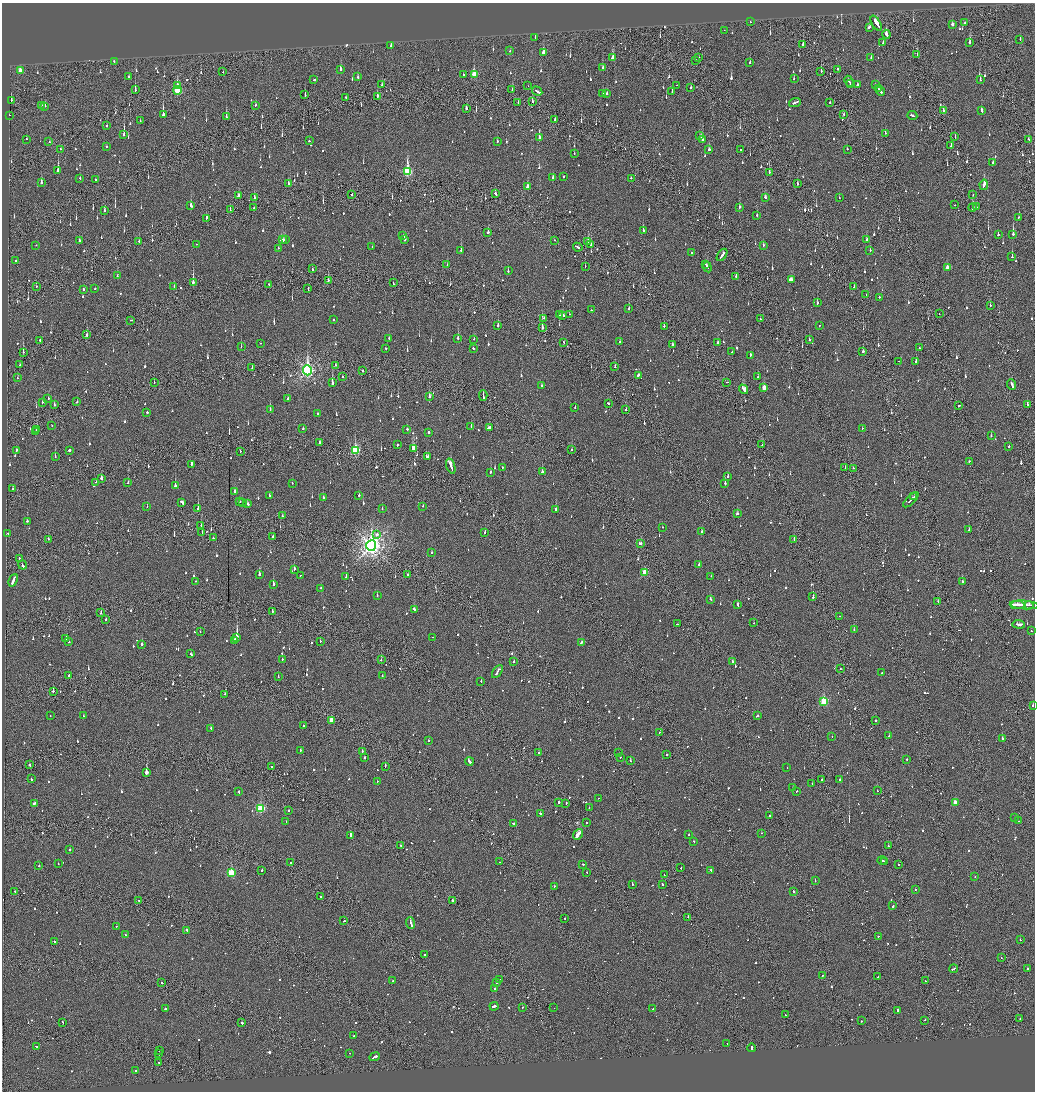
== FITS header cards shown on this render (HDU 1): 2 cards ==
NAXIS1  =                 2065
NAXIS2  =                 2179

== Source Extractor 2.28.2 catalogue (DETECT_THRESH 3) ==
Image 2065 x 2179 px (HDU 1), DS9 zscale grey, zoomed out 1/2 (1 PNG px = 2 x 2 image px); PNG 1037 x 1094 px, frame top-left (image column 1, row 2178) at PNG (2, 3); each listed source drawn as its Kron ellipse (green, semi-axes under 4 px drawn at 4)
Background -0.0944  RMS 0.073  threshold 0.22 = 3 sigma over >= 5 px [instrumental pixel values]
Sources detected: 1399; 82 cannot appear on this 1/2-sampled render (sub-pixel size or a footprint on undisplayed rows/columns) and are neither listed nor drawn; of the other 1317, the 500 brightest by FLUX_AUTO listed and drawn (817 fainter detections omitted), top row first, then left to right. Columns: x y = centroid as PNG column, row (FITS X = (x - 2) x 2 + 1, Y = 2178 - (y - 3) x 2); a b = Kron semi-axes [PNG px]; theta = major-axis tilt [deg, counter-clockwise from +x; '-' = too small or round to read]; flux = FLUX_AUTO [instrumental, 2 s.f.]
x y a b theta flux
750 22 2 2 - 93
876 23 8 2 -58 340
965 23 2 2 - 140
952 24 3 2 - 71
869 27 4 2 - 89
724 30 2 2 - 63
886 34 4 2 - 240
535 37 2 1 - 55
1020 39 2 2 - 66
883 42 2 2 - 66
970 42 4 2 - 250
803 45 3 2 - 170
391 46 3 2 - 120
510 51 2 2 - 120
543 52 4 2 - 150
917 55 2 1 - 52
699 57 2 2 - 52
871 57 2 2 - 97
613 58 3 3 - 140
696 60 2 1 - 66
114 61 2 2 - 60
750 63 3 2 - 67
603 67 3 2 - 82
340 69 3 2 - 130
838 69 2 2 - 610
20 70 4 2 - 140
821 71 2 1 - 160
223 72 2 2 - 64
463 75 2 2 - 230
474 75 4 3 - 350
129 77 2 2 - 66
358 77 3 2 - 90
794 78 2 2 - 80
314 80 3 2 - 130
980 80 2 2 - 110
849 81 5 2 - 220
382 84 3 1 - 84
850 84 2 1 - 88
177 85 3 2 - 51
676 85 2 1 - 66
858 85 3 2 - 95
875 85 2 2 - 64
528 86 2 1 - 120
691 88 2 1 - 110
878 89 2 2 - 110
135 90 3 2 - 190
177 90 4 3 - 770
512 90 2 2 - 60
537 91 5 2 - 400
881 91 5 2 - 170
672 92 3 2 - 94
603 93 3 2 - 76
607 93 3 2 - 120
305 95 3 2 - 74
377 96 2 2 - 240
346 98 3 1 - 51
11 101 3 2 - 170
532 101 3 2 - 56
795 102 6 2 20 260
830 102 2 2 - 67
518 103 3 1 - 52
41 105 2 2 - 65
256 105 2 2 - 77
45 106 2 2 - 140
466 109 3 2 - 86
943 110 2 2 - 130
982 111 3 2 - 94
844 114 2 1 - 96
9 115 2 2 - 69
163 115 4 2 - 1100
912 115 5 2 - 180
226 117 3 2 - 230
555 119 3 1 - 64
140 121 3 1 - 51
107 126 2 2 - 69
885 133 2 2 - 80
124 134 4 2 - 340
700 136 3 2 - 87
955 137 3 1 - 55
539 138 4 2 - 720
27 139 2 2 - 57
1029 139 2 2 - 63
702 140 3 2 - 53
309 141 2 2 - 70
497 141 2 2 - 62
49 142 2 2 - 52
106 146 2 2 - 55
951 146 3 2 - 98
60 149 2 2 - 56
709 149 3 2 - 82
741 149 2 2 - 71
847 149 2 2 - 52
574 154 2 1 - 55
993 163 2 2 - 130
58 171 3 2 - 510
408 172 4 3 - 1100
769 172 3 2 - 240
563 176 2 2 - 130
553 177 2 2 - 56
80 178 2 2 - 88
631 178 2 2 - 60
95 180 2 2 - 110
41 183 3 2 - 150
289 184 3 3 - 170
797 184 3 2 - 120
984 185 5 2 - 450
527 186 3 3 - 74
352 194 2 2 - 100
495 194 3 2 - 110
973 195 2 2 - 70
238 196 2 2 - 98
254 197 2 2 - 63
765 197 3 2 - 76
839 198 2 2 - 96
191 205 3 2 - 340
955 205 2 1 - 53
739 207 3 2 - 79
972 207 4 2 - 340
976 207 2 1 - 92
254 208 3 1 - 54
105 210 3 2 - 55
230 210 3 1 - 55
757 215 2 2 - 200
1018 217 2 2 - 75
206 218 4 2 - 120
643 230 4 2 - 130
488 232 2 2 - 160
1013 234 3 2 - 790
403 235 3 2 - 250
998 235 2 2 - 100
285 239 2 1 - 77
405 239 3 2 - 290
79 240 3 2 - 150
282 240 4 3 - 280
555 240 2 2 - 78
867 240 3 2 - 120
139 241 2 1 - 290
588 241 3 2 - 170
196 244 2 1 - 180
36 245 2 1 - 65
591 245 3 2 - 94
763 245 2 2 - 81
372 247 2 2 - 57
578 247 5 2 - 270
278 248 2 2 - 52
461 250 3 2 - 190
870 250 2 2 - 80
692 252 2 1 - 78
722 255 7 2 54 270
1012 257 3 2 - 360
16 261 2 2 - 110
447 264 2 2 - 66
705 264 2 1 - 76
585 266 2 1 - 94
707 267 5 2 - 200
947 268 3 2 - 170
312 269 3 2 - 80
508 271 3 2 - 78
117 276 2 2 - 93
736 276 3 2 - 74
328 280 3 2 - 51
791 280 4 2 - 230
193 282 3 2 - 720
393 283 2 1 - 66
269 285 3 1 - 68
36 286 2 2 - 67
854 286 2 2 - 110
174 287 2 2 - 62
95 289 2 2 - 84
308 289 3 1 - 82
83 290 2 2 - 120
866 294 2 2 - 190
879 297 2 2 - 210
817 303 2 2 - 56
990 305 2 1 - 70
629 308 2 2 - 270
591 310 2 2 - 110
569 314 2 2 - 64
939 314 2 1 - 73
559 315 2 2 - 56
563 316 3 2 - 160
544 318 2 1 - 98
760 319 2 2 - 120
131 320 2 1 - 56
334 320 2 2 - 58
498 325 3 2 - 160
664 326 2 2 - 68
819 326 2 2 - 79
542 328 3 2 - 360
87 335 3 2 - 160
389 338 2 2 - 83
458 338 3 2 - 96
474 339 2 2 - 58
40 340 2 2 - 210
809 340 2 2 - 76
564 342 2 1 - 93
620 342 2 2 - 91
261 343 2 1 - 55
718 343 2 2 - 190
672 345 2 2 - 210
241 347 2 1 - 73
386 348 2 2 - 120
473 348 2 2 - 63
919 348 2 2 - 73
863 351 3 2 - 72
23 352 2 1 - 260
732 352 2 1 - 120
750 355 3 2 - 100
898 361 2 1 - 100
916 361 2 2 - 76
20 365 2 1 - 55
335 365 2 2 - 100
615 367 2 2 - 68
252 368 4 1 - 99
307 370 5 4 - 3900
363 371 2 2 - 200
638 375 3 2 - 92
342 376 2 2 - 66
758 377 2 2 - 84
17 378 3 1 - 82
154 382 2 1 - 61
727 382 2 2 - 54
332 383 3 2 - 750
1012 385 6 2 -67 250
541 386 2 2 - 120
764 388 3 2 - 180
744 389 5 2 - 780
483 395 5 1 - 190
429 396 3 2 - 90
48 398 2 2 - 130
288 398 2 2 - 340
42 402 2 2 - 120
77 402 2 2 - 90
609 404 2 2 - 180
54 405 2 2 - 51
1027 405 2 2 - 89
959 406 3 2 - 71
575 408 2 2 - 67
270 409 2 2 - 170
626 410 2 2 - 82
147 412 2 2 - 100
318 414 2 2 - 55
52 425 2 1 - 66
471 426 2 2 - 110
489 428 3 2 - 220
862 428 2 2 - 110
37 429 3 2 - 140
303 429 2 2 - 82
407 429 2 2 - 54
36 432 2 2 - 75
429 432 2 2 - 290
991 436 2 2 - 55
320 443 3 2 - 79
397 445 2 2 - 310
762 445 2 2 - 59
1009 446 2 2 - 70
413 448 3 3 - 610
69 450 2 2 - 1300
355 450 4 3 - 1300
572 450 2 1 - 200
16 451 3 2 - 84
240 452 2 2 - 140
55 457 2 1 - 190
427 457 3 3 - 210
969 461 2 2 - 170
191 464 4 2 - 170
451 466 8 2 -73 460
845 467 2 1 - 55
502 468 3 2 - 57
853 468 2 2 - 51
491 472 2 2 - 120
542 472 3 2 - 120
728 476 3 2 - 78
101 479 2 2 - 350
96 482 2 2 - 57
128 483 2 2 - 93
292 483 2 2 - 58
725 483 2 2 - 280
175 485 3 2 - 210
12 489 3 2 - 72
235 491 3 2 - 180
269 495 2 2 - 74
359 495 3 2 - 120
323 497 2 2 - 680
914 497 3 1 - 170
911 500 10 2 44 360
182 502 4 2 - 270
240 502 2 2 - 85
242 502 2 1 - 210
248 504 3 2 - 100
147 506 2 2 - 56
423 506 2 2 - 60
198 508 2 2 - 310
382 509 2 2 - 120
556 510 2 2 - 200
737 514 3 2 - 170
282 516 2 2 - 130
27 521 2 2 - 58
201 525 2 1 - 65
662 527 2 2 - 60
969 530 2 2 - 60
701 531 3 2 - 100
202 532 2 1 - 74
485 532 2 2 - 60
8 533 2 2 - 58
377 534 2 2 - 130
273 537 2 2 - 95
213 538 2 2 - 73
48 539 2 2 - 61
794 540 3 2 - 170
640 543 3 2 - 140
371 546 5 5 - 9300
431 553 2 2 - 66
19 558 2 1 - 80
23 565 5 2 - 170
699 565 2 2 - 150
294 569 2 2 - 220
645 572 3 3 - 340
259 575 2 2 - 350
300 575 2 2 - 55
408 575 2 2 - 58
346 576 4 2 - 130
711 576 2 2 - 52
13 580 6 2 65 320
196 581 2 2 - 85
962 581 2 2 - 90
273 584 2 2 - 410
321 588 2 2 - 120
377 595 2 2 - 100
813 597 2 1 - 170
710 599 2 2 - 110
938 601 2 1 - 52
738 605 3 2 - 180
1017 605 7 2 -2 390
1024 605 14 2 -4 400
1029 605 4 2 - 190
414 609 4 2 - 710
272 611 2 2 - 64
101 613 2 2 - 100
840 616 2 1 - 80
106 619 2 2 - 93
754 623 2 2 - 59
677 624 3 2 - 280
1019 624 6 2 -5 220
854 629 2 1 - 74
1031 631 2 2 - 57
200 632 2 1 - 130
237 637 4 2 - 2500
432 637 2 2 - 52
66 638 2 2 - 87
234 641 3 2 - 120
320 641 2 2 - 55
69 642 2 2 - 56
581 643 3 2 - 140
142 644 2 2 - 91
191 654 3 2 - 67
282 659 2 2 - 53
381 660 2 2 - 60
514 662 2 2 - 98
733 662 4 2 - 150
840 669 2 2 - 72
497 672 7 2 58 280
882 672 2 2 - 58
69 675 2 2 - 57
382 676 2 2 - 53
278 677 2 1 - 87
481 681 2 2 - 89
53 691 2 2 - 140
225 694 2 1 - 55
824 701 3 3 - 900
1033 706 2 2 - 140
50 715 2 2 - 73
83 716 2 2 - 57
757 716 3 2 - 100
332 720 3 3 - 310
876 720 2 2 - 130
303 726 2 2 - 170
211 728 2 2 - 130
660 732 2 2 - 69
832 736 2 2 - 110
889 736 2 2 - 150
1002 739 2 2 - 380
428 740 2 2 - 93
300 750 2 2 - 100
362 751 2 2 - 100
539 753 3 2 - 99
619 753 2 1 - 90
667 754 2 2 - 130
364 757 2 2 - 110
620 757 2 1 - 64
907 760 2 2 - 57
630 761 2 2 - 110
469 762 4 2 - 540
29 765 3 2 - 120
271 766 2 2 - 95
385 766 3 2 - 110
787 768 2 1 - 57
146 772 2 2 - 3000
31 779 2 2 - 82
840 779 2 2 - 170
822 780 2 2 - 52
377 781 2 1 - 86
812 783 2 1 - 52
793 788 2 2 - 63
796 791 2 2 - 96
877 791 2 2 - 97
239 792 2 1 - 210
598 798 2 1 - 54
559 802 2 2 - 320
955 802 3 2 - 190
34 803 3 2 - 140
566 804 3 1 - 130
261 808 3 3 - 1200
589 808 2 2 - 57
288 811 2 2 - 87
540 814 2 2 - 99
770 816 2 2 - 93
1014 818 2 2 - 68
1019 821 2 2 - 110
286 822 2 2 - 120
586 822 2 1 - 97
514 823 3 2 - 170
761 833 2 2 - 54
578 834 6 2 51 2300
689 834 2 2 - 82
351 835 3 2 - 190
694 841 2 2 - 84
401 845 2 2 - 53
888 846 2 2 - 130
70 849 2 2 - 83
882 860 5 2 - 230
885 861 2 1 - 120
500 862 2 2 - 74
291 863 2 2 - 62
58 864 2 2 - 55
583 864 2 2 - 73
898 865 2 1 - 520
39 866 2 2 - 190
681 868 2 2 - 57
262 870 2 2 - 140
711 870 2 2 - 56
587 872 2 2 - 110
231 873 3 3 - 840
664 875 2 2 - 55
975 877 2 2 - 64
815 880 2 2 - 120
632 884 2 2 - 200
662 884 2 2 - 80
554 886 2 2 - 160
915 890 2 2 - 63
15 891 2 1 - 58
794 892 3 2 - 75
321 897 2 1 - 58
139 900 2 1 - 75
453 900 2 2 - 270
893 906 2 2 - 220
688 917 2 1 - 210
565 918 2 1 - 150
344 921 2 1 - 65
411 923 6 2 -70 400
116 926 2 2 - 74
187 930 3 2 - 130
125 935 2 2 - 110
878 936 2 2 - 52
1020 940 2 2 - 160
54 942 2 2 - 97
424 955 2 2 - 86
1001 958 2 2 - 53
954 969 4 1 - 160
1027 969 2 2 - 240
823 975 2 1 - 110
878 977 2 2 - 100
499 979 2 2 - 81
393 981 2 2 - 69
925 981 2 1 - 56
162 983 2 2 - 78
497 983 2 2 - 85
495 988 2 2 - 64
494 1006 4 2 - 220
522 1008 2 1 - 120
554 1008 2 1 - 91
165 1009 2 2 - 350
653 1009 2 2 - 78
898 1010 3 2 - 630
786 1015 2 1 - 56
1020 1019 2 1 - 92
924 1020 2 2 - 99
861 1021 2 2 - 260
63 1022 2 2 - 260
242 1023 2 2 - 190
354 1036 2 1 - 63
727 1044 2 1 - 51
36 1047 3 2 - 160
752 1048 4 2 - 220
159 1050 2 1 - 87
350 1053 2 2 - 76
159 1054 2 1 - 54
374 1057 6 2 24 780
159 1062 2 1 - 62
136 1070 2 2 - 70
At the frame edge (FLAGS 8, measured only in part): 1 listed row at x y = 1033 706
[817 fainter detections neither listed nor drawn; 82 sub-pixel or undisplayed-footprint detections neither listed nor drawn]